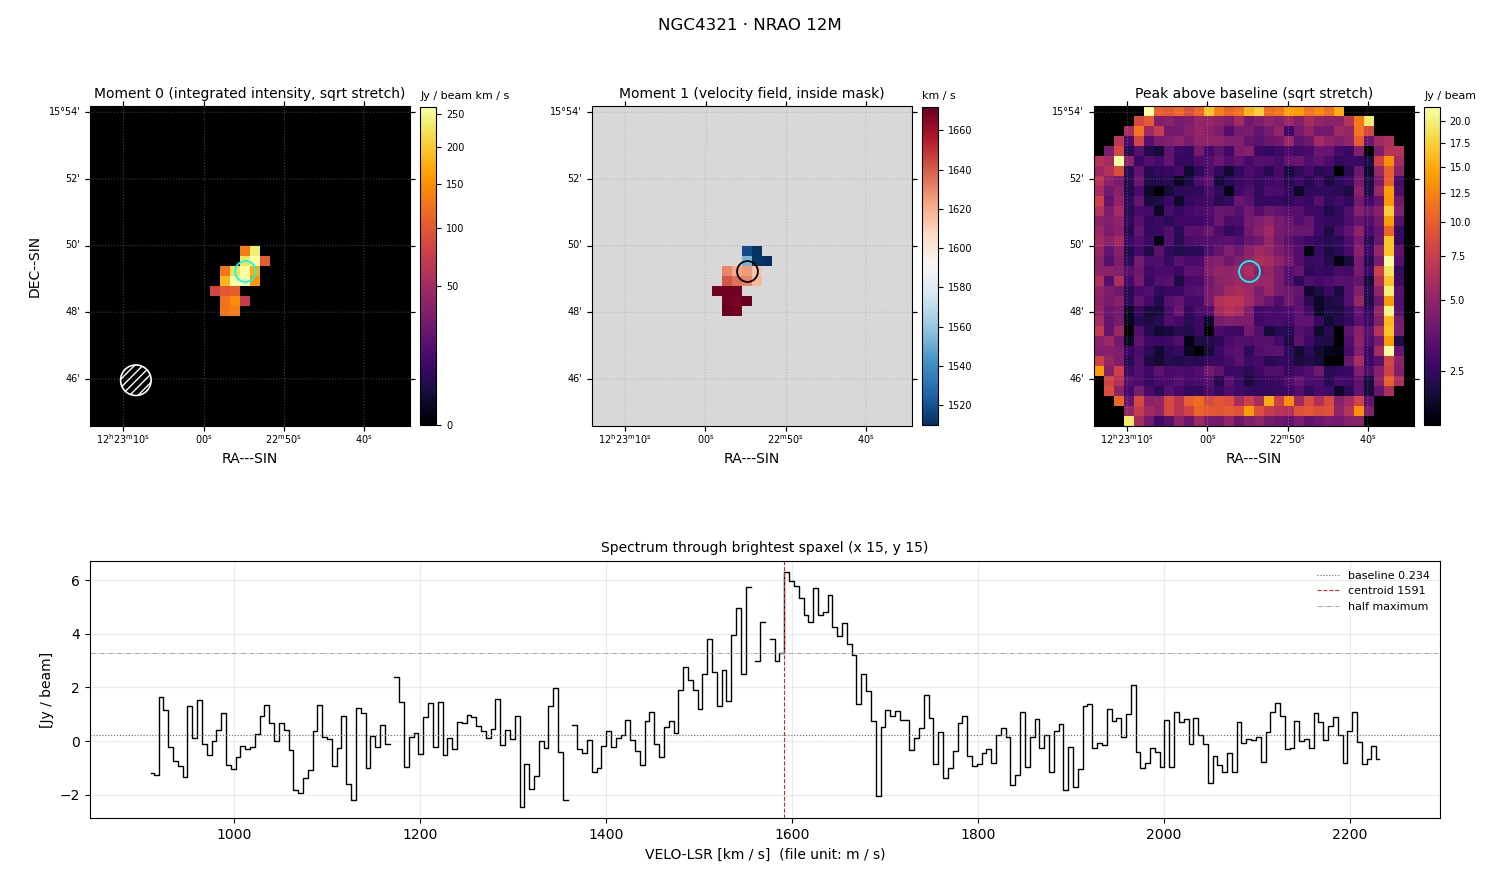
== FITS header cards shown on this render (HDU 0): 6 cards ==
OBJECT  = 'NGC4321 '  /
TELESCOP= 'NRAO 12M'  /
BUNIT   = 'JY/BEAM '  /
CTYPE1  = 'RA---SIN'  /
CTYPE2  = 'DEC--SIN'  /
CTYPE3  = 'VELO-LSR'  /

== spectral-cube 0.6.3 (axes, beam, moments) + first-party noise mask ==
SpectralCube HDU 0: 256 channels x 32 x 32 spaxels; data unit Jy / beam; figure title: NGC4321 · NRAO 12M
Units: BUNIT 'JY/BEAM' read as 'Jy/beam' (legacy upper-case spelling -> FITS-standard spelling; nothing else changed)
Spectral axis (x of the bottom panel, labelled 'VELO-LSR [km / s]  (file unit: m / s)'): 911 .. 2231 km / s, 256 channels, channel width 5.17 km / s
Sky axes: RA---SIN/DEC--SIN; field 9.6' x 9.6' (18 arcsec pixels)
Beam (drawn as the hatched ellipse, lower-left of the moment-0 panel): BMAJ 55 arcsec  BMIN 55 arcsec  BPA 0 deg
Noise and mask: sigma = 1.0 Jy / beam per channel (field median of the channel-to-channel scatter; agrees with the line-free scatter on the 914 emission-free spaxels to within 12%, no correlation factor applied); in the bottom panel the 241 channels outside the line scatter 1.0 Jy / beam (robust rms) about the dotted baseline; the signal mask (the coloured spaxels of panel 2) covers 2% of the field
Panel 1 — Moment 0 (line voxels x channel width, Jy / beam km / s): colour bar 0 .. 261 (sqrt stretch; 0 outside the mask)
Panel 2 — Moment 1 (intensity-weighted velocity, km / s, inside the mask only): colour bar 1510 .. 1672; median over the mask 1631
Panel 3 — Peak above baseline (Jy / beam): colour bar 1.92 .. 21.7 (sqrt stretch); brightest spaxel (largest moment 0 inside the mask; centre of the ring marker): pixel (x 15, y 15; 0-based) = FK5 12h22m54s +15d49m20s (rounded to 2 s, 20 arcsec steps: no finer than the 18 arcsec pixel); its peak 6.06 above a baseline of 0.234
Panel 4 — spectrum at that spaxel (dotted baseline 0.234 Jy / beam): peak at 1594 km / s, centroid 1591 km / s (red dashed line; intensity-weighted over the run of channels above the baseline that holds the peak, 1462 .. 1690 km / s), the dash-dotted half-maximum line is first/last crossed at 1509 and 1664 km / s (edge to edge), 155 km / s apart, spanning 5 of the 1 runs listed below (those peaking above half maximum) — a span across separate features, not one line's width; detected line 1592 .. 1649 km / s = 11 of 256 channels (4%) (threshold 4 sigma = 4 Jy / beam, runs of >= 3 channels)